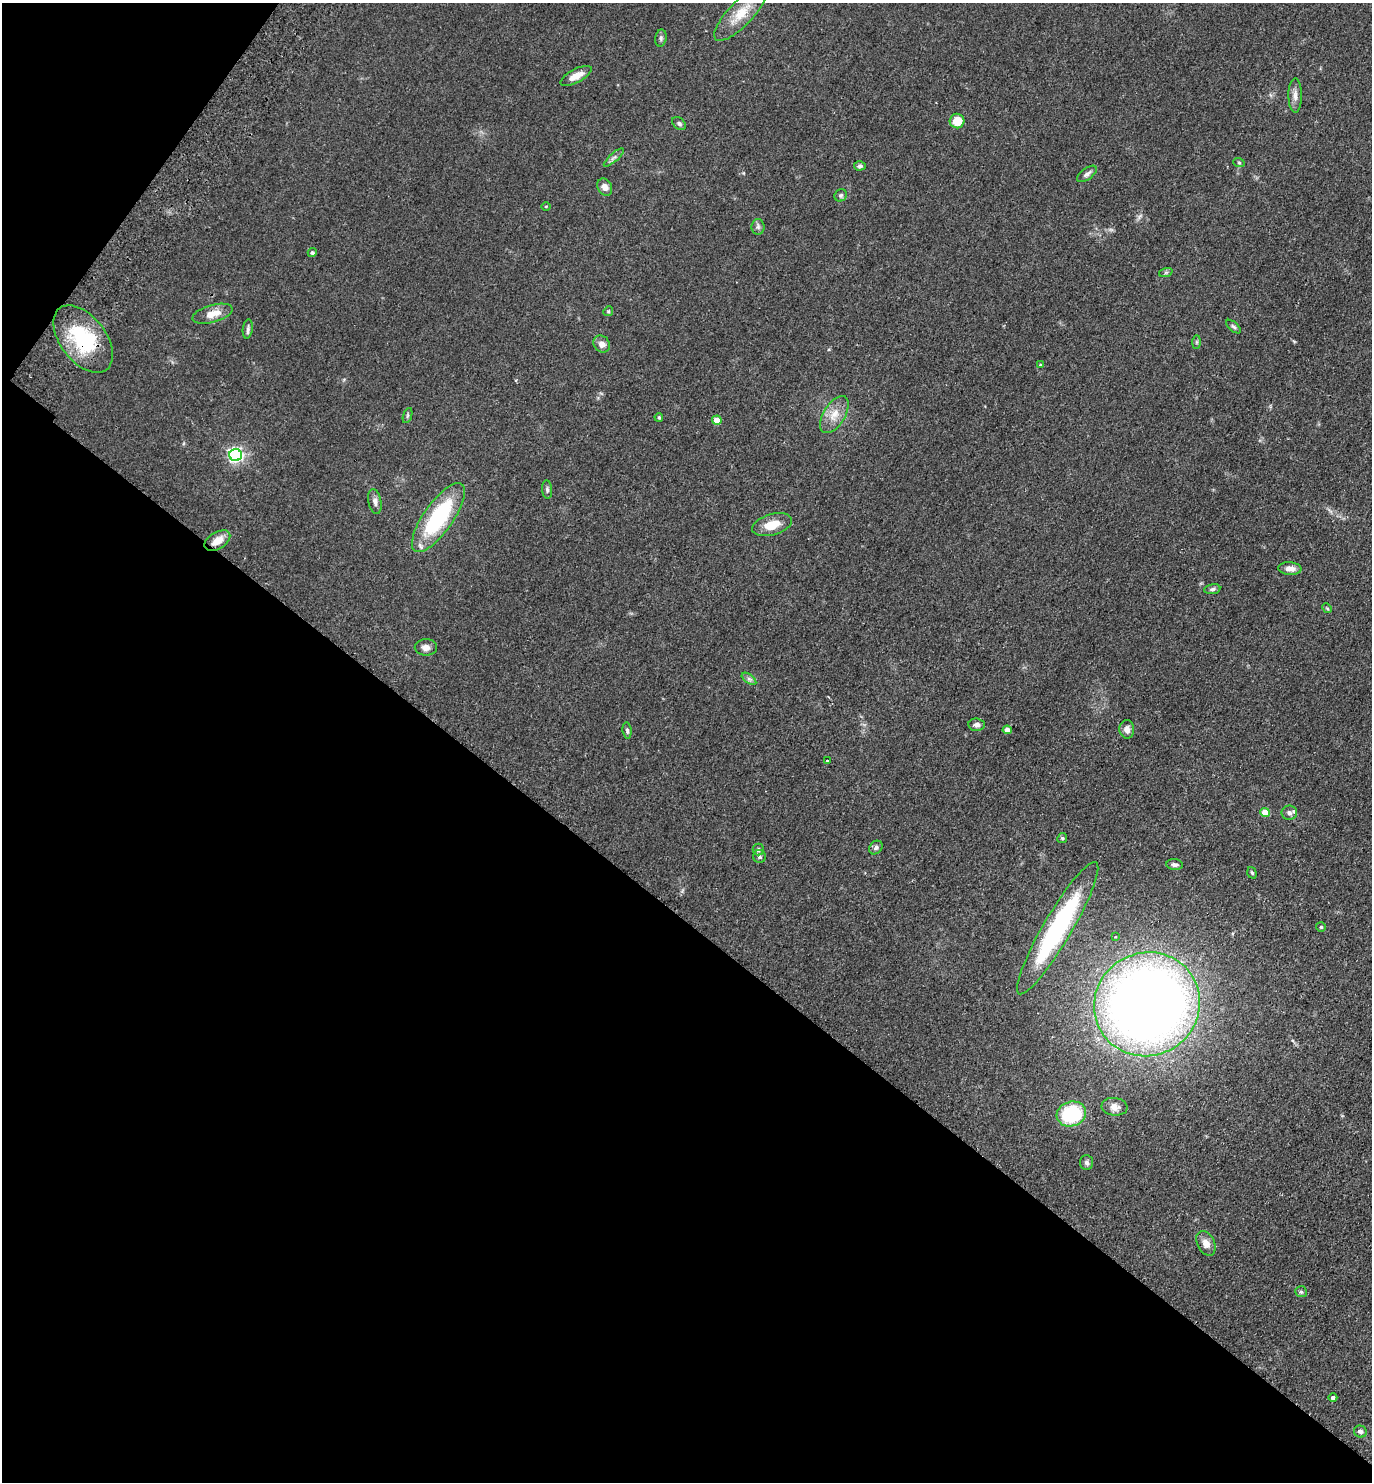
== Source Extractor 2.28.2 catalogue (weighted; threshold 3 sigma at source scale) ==
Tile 9 of 4 x 4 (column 1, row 3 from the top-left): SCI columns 204-1573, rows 1518-2997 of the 6024 x 5996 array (HDU 1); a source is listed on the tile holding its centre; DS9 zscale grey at full resolution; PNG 1374 x 1484 px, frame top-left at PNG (2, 3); each listed source drawn as its Kron ellipse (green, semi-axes under 4 px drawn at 4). Shown black and unused: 41% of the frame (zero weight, under 2 of 3 exposures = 3% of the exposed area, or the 3 px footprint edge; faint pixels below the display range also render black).
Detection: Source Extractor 2.28.2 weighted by HDU 2 'WHT'; one run over the whole footprint, this tile lists its part. Background 0.0588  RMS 0.0079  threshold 0.0354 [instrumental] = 3 sigma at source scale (4.5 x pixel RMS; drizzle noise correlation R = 1.50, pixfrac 1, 0.05/0.05 arcsec/px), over >= 5 px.
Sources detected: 64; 1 inside a brighter listed object's ellipse — not listed separately; the other 63 listed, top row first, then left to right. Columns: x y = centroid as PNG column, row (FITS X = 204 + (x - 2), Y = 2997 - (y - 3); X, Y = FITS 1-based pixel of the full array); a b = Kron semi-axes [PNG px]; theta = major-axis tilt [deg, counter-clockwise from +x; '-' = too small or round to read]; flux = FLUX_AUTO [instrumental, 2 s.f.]
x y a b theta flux
741 13 36 12 46 17
661 38 9 5 82 1.8
576 76 17 6 28 8
1295 96 17 6 -90 4.7
957 121 7 7 - 13
679 124 8 5 -38 1.7
614 157 13 3 41 2.1
1239 163 6 3 -19 0.84
860 166 6 4 4 1.6
1087 174 11 5 37 2.6
605 187 9 7 -60 4
841 195 6 5 - 1.5
546 206 4 3 - 0.64
758 227 8 6 90 2.1
312 253 4 4 - 1.4
1166 272 7 4 19 1.2
608 311 5 4 - 0.97
212 314 21 8 16 10
1233 327 9 4 -41 1.6
248 329 9 5 84 2
83 339 39 23 -53 57
1197 342 7 4 90 1.3
602 344 9 7 -47 4.4
1040 365 3 3 - 0.73
834 414 21 11 59 9.9
408 415 8 3 71 1.2
659 417 4 3 - 0.92
717 420 5 4 - 12
236 455 6 6 - 210
547 489 9 5 -85 1.7
375 502 13 6 -78 3.4
438 518 41 14 55 71
772 525 20 10 16 14
217 541 14 8 32 8.6
1290 569 11 6 -4 5.2
1212 589 8 5 9 1.6
1327 608 5 4 - 0.95
426 647 11 8 0 4.1
749 679 8 4 -36 1.9
977 725 8 6 -6 2.7
1127 729 9 7 -87 4.1
1007 730 5 4 - 5.6
627 731 8 4 -83 1.6
827 761 3 3 - 2.4
1265 813 5 4 - 15
1289 813 8 7 - 2.9
1062 838 5 4 - 1.1
876 848 7 6 - 1.9
758 850 6 5 - 2
759 857 6 6 - 1.7
1174 865 8 5 -6 2
1252 873 6 4 -70 1.3
1321 927 5 5 - 0.89
1058 928 76 14 60 120
1115 937 3 3 - 0.82
1147 1004 54 51 31 840
1114 1107 13 9 -7 4.6
1071 1114 15 12 16 54
1087 1162 7 6 - 2.3
1206 1243 13 8 -64 5.5
1301 1292 6 5 - 1.3
1333 1397 4 4 - 1.7
1360 1432 6 6 - 2.5
Overlapping masked pixels (flux is a lower limit): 2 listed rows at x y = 83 339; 217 541